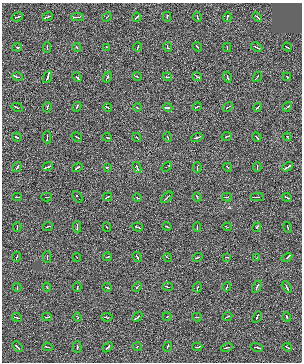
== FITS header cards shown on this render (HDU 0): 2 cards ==
NAXIS1  =                  300 / BYTES PER ROW
NAXIS2  =                  360 / NUMBER OF ROWS

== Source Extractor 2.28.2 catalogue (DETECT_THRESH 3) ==
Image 300 x 360 px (HDU 0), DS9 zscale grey, 1 PNG px = 1 image px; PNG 304 x 364 px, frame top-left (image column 1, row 360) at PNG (2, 3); each listed source drawn as its Kron ellipse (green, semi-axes under 4 px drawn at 4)
Background -0.232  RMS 23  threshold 68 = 3 sigma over >= 5 px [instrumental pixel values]
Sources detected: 119; all 119 listed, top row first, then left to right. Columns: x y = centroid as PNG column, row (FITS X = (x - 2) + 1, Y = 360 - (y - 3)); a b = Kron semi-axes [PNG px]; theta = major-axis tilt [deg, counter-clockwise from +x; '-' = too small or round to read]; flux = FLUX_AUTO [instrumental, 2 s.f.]
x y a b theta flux
17 17 6 3 21 5300
47 17 5 3 - 6600
77 17 6 2 0 30000
107 17 5 3 - 2400
137 17 5 3 - 6200
167 17 5 2 - 14000
197 17 4 3 - 7200
227 17 5 3 - 11000
257 17 6 2 -44 7300
17 47 5 3 - 37000
47 47 5 2 - 4000
77 47 4 3 - 3100
107 47 4 3 - 3200
137 47 4 3 - 3900
167 47 5 3 - 8300
197 47 5 2 - 3400
227 47 5 2 - 4500
256 47 6 2 -27 4800
287 47 5 2 - 2900
17 77 5 2 - 18000
47 77 6 3 68 25000
77 77 5 3 - 5000
107 77 6 3 59 8200
137 77 5 2 - 5100
167 77 4 3 - 2900
197 77 5 3 - 5200
227 77 5 3 - 12000
257 77 6 2 49 2800
287 77 4 3 - 28000
17 107 5 2 - 5700
47 107 5 3 - 4600
77 107 5 3 - 8000
107 107 4 2 - 3100
168 107 5 3 - 4500
197 107 5 2 - 4800
227 107 5 3 - 10000
257 107 5 3 - 5600
287 107 5 2 - 5500
137 108 4 2 - 3000
17 137 5 3 - 8000
47 137 6 2 89 7900
77 137 5 2 - 4000
107 137 4 3 - 6700
137 137 4 2 - 2600
167 137 5 3 - 5800
197 137 6 3 17 21000
226 137 5 2 - 4500
257 137 5 3 - 6500
287 137 4 3 - 5700
17 167 5 3 - 23000
47 167 5 3 - 100000
77 167 5 3 - 25000
107 167 4 3 - 1900
137 167 6 3 -66 7800
167 167 6 3 33 3300
197 167 5 2 - 4500
227 167 4 3 - 5700
257 167 4 2 - 3600
287 167 6 3 32 9700
17 197 5 2 - 2900
47 197 5 2 - 12000
77 197 6 3 -55 7700
107 197 5 2 - 3000
137 197 4 2 - 2400
167 197 7 2 45 5700
197 197 4 3 - 5200
227 197 5 2 - 4900
257 197 6 2 0 6700
287 197 5 2 - 5200
17 227 5 2 - 5500
47 227 5 3 - 6200
77 227 5 2 - 12000
107 227 4 2 - 4900
137 227 5 3 - 9300
167 227 5 2 - 3400
197 227 5 2 - 3100
227 227 5 3 - 4400
257 227 5 2 - 4800
287 227 5 2 - 3400
17 257 5 3 - 3800
47 257 6 2 -89 5400
77 257 4 2 - 5600
107 257 4 2 - 2700
137 257 5 3 - 5800
167 257 5 3 - 6600
197 257 5 2 - 4800
226 257 4 3 - 2000
257 257 4 3 - 2800
287 257 6 3 34 11000
17 287 4 2 - 4200
47 287 4 3 - 5000
77 287 5 2 - 25000
107 287 5 3 - 5000
137 287 5 3 - 5000
167 287 5 3 - 5900
197 287 5 3 - 7100
227 287 4 2 - 2800
257 287 6 3 63 4300
287 287 6 3 -61 8700
17 317 5 3 - 4900
47 317 5 2 - 6200
77 317 4 3 - 4800
107 317 6 3 -3 7400
137 317 5 3 - 40000
167 317 4 2 - 5300
197 317 5 2 - 4800
227 317 5 2 - 3400
257 317 6 3 59 17000
287 317 4 3 - 4300
17 347 6 3 -50 16000
47 347 5 3 - 6500
77 347 5 2 - 10000
107 347 6 3 42 19000
137 347 4 3 - 3300
167 347 5 3 - 7900
197 347 5 2 - 5600
227 347 6 3 16 11000
257 347 6 2 -13 6200
287 347 5 3 - 19000